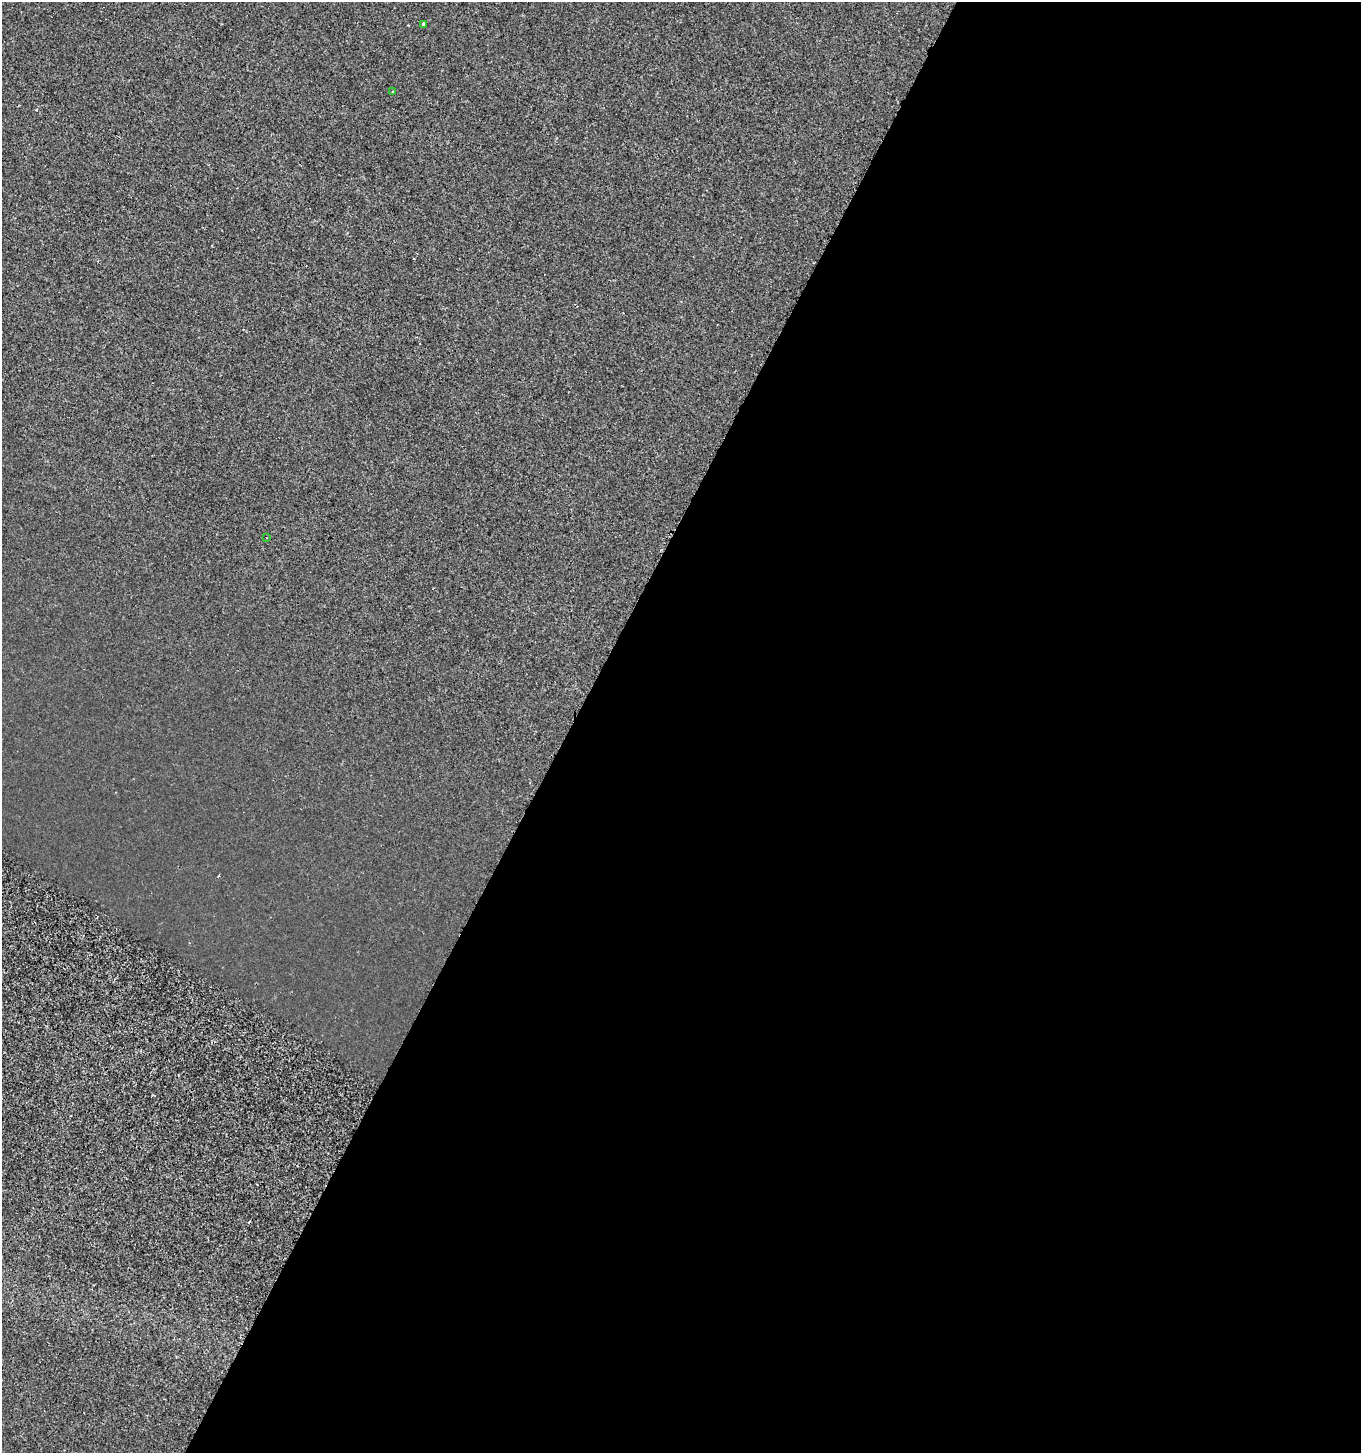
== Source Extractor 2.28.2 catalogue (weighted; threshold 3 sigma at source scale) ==
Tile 12 of 4 x 4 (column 4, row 3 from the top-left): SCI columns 4346-5704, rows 1457-2907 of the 5908 x 5820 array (HDU 1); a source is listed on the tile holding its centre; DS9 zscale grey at full resolution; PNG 1363 x 1455 px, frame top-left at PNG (2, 2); each listed source drawn as its Kron ellipse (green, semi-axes under 4 px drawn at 4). Shown black and unused: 58% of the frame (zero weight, under 2 of 3 exposures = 1% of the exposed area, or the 3 px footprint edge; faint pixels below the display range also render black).
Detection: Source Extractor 2.28.2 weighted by HDU 2 'WHT'; one run over the whole footprint, this tile lists its part. Background -2.56e-04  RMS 0.0025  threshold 0.0113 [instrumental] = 3 sigma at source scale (4.5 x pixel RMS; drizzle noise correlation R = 1.50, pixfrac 1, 0.0396/0.0396 arcsec/px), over >= 5 px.
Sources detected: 6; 3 cosmic-ray / hot-pixel residue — neither listed nor drawn; the other 3 listed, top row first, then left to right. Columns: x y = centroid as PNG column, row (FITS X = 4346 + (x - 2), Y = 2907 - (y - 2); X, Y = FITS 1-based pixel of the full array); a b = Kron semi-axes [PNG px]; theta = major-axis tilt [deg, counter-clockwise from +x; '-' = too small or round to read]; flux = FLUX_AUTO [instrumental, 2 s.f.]
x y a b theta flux
424 24 3 3 - 8.4
393 92 3 2 - 0.27
267 538 2 2 - 0.21